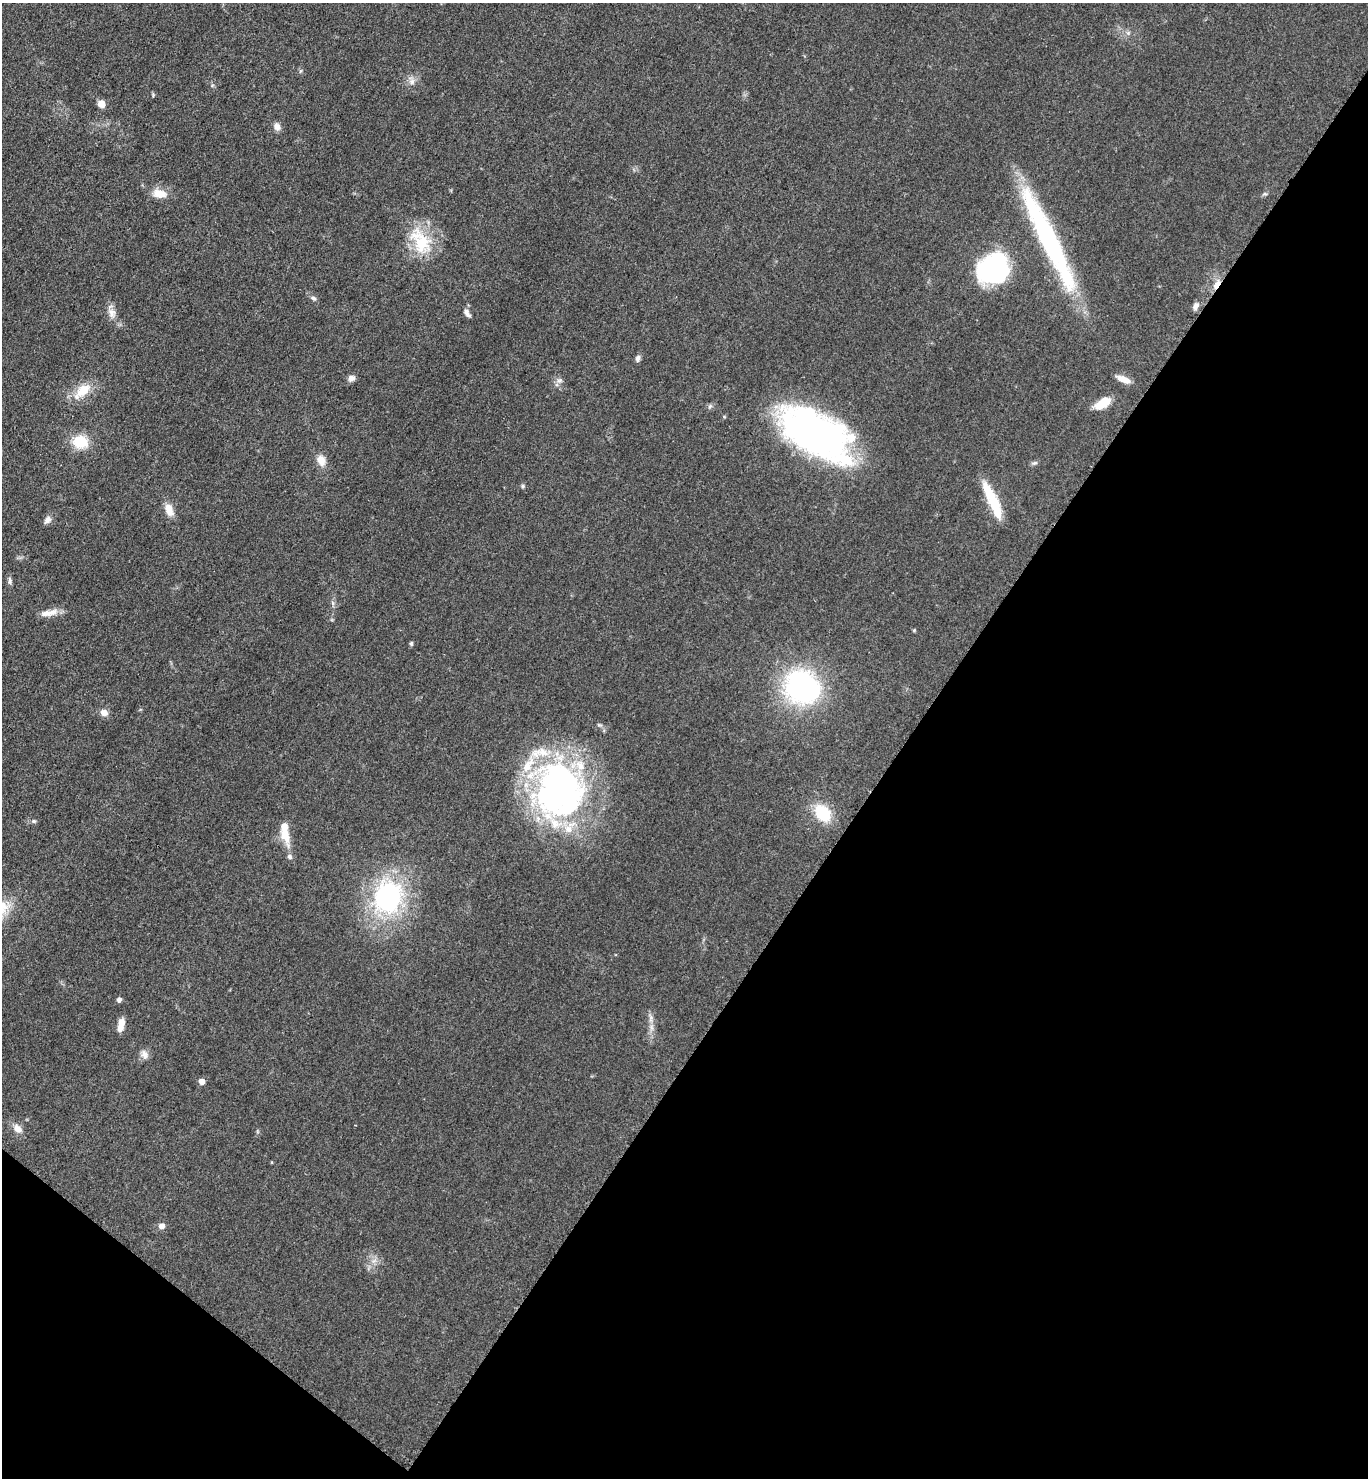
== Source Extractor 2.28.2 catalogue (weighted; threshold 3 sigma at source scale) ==
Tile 15 of 4 x 4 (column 3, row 4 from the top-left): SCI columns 3035-4400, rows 12-1487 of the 5928 x 5924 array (HDU 1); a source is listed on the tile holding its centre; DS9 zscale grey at full resolution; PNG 1370 x 1480 px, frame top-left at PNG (2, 3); no overlay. Shown black and unused: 37% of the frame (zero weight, under 3 of 5 exposures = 1% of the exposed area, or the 3 px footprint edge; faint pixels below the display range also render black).
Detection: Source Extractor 2.28.2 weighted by HDU 2 'WHT'; one run over the whole footprint, this tile lists its part. Background 0.0496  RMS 0.0058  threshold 0.0261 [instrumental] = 3 sigma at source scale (4.5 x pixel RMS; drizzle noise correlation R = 1.50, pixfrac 1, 0.05/0.05 arcsec/px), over >= 5 px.
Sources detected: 56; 1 inside a brighter object's white glare — not listed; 6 inside a brighter listed object's ellipse — not listed separately; the other 49 listed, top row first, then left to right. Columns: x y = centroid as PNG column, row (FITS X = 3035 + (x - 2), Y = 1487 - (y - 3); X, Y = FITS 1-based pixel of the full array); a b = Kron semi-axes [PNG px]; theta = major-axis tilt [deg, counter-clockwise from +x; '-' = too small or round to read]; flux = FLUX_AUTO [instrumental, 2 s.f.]
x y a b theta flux
1128 33 6 5 - 1.2
300 71 6 4 70 0.77
412 81 9 8 - 3
101 104 7 6 - 5.2
277 127 10 8 -64 3.1
159 194 17 10 -10 8.2
1265 194 6 4 -18 0.81
1048 239 124 17 -64 110
421 241 41 23 -61 27
993 269 31 26 42 95
1217 285 14 6 55 4.4
313 298 8 5 -27 1.3
1195 306 10 6 62 2.6
112 313 16 10 -71 4.8
467 313 11 6 -60 2.5
638 358 8 6 79 1.9
351 378 9 7 28 2.6
1123 379 17 7 -23 5.8
559 381 9 6 25 2
82 391 29 14 42 12
1102 403 18 9 33 11
815 434 77 38 -33 210
80 442 13 11 -10 21
321 460 14 10 -69 6.2
1034 463 9 5 15 1.3
523 486 5 5 - 0.88
993 502 46 11 -65 21
169 510 17 9 -69 6.6
47 520 10 8 50 3
10 581 11 5 -86 1.6
333 603 7 4 -71 1.1
49 613 25 7 11 5.9
914 630 5 4 - 0.61
411 643 5 4 - 1.1
802 687 32 29 -28 120
104 713 10 8 -29 3.5
559 791 67 56 82 210
823 813 19 14 -50 22
34 821 5 5 - 0.88
286 837 24 12 -66 9.3
388 897 41 34 72 88
119 1000 5 4 - 2.2
651 1018 14 6 85 3.2
121 1025 14 6 77 6.1
144 1054 13 9 -59 3.4
202 1081 5 5 - 5.5
17 1128 15 9 -47 4.2
161 1226 7 6 - 3.2
374 1261 7 4 19 1.7
Overlapping masked pixels (flux is a lower limit): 1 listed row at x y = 1217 285